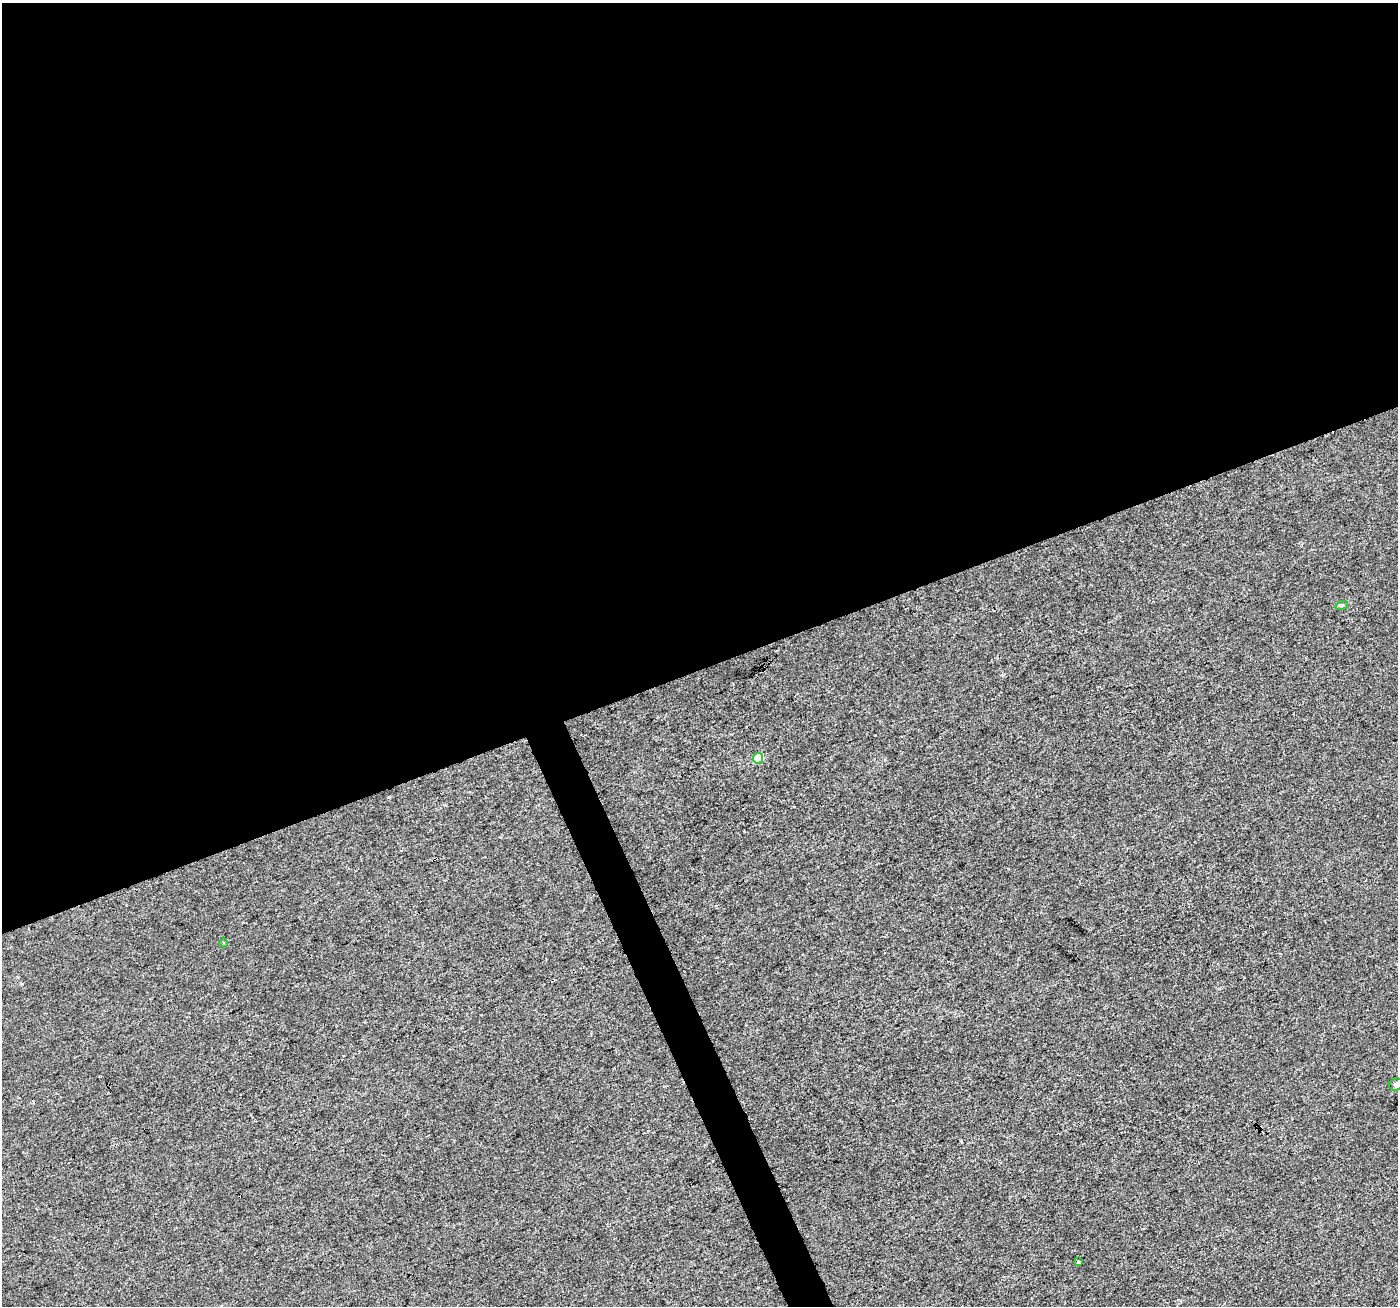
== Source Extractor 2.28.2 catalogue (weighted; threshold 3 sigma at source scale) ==
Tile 2 of 4 x 4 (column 2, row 1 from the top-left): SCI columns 1399-2794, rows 3997-5300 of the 5596 x 5449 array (HDU 1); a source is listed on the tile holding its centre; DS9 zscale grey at full resolution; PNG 1400 x 1308 px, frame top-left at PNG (2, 3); each listed source drawn as its Kron ellipse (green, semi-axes under 4 px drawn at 4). Shown black and unused: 53% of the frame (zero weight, under 3 of 4 exposures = <1% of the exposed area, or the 3 px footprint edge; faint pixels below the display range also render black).
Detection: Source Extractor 2.28.2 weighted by HDU 2 'WHT'; one run over the whole footprint, this tile lists its part. Background 0.00326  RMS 0.0033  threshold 0.0148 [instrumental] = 3 sigma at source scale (4.5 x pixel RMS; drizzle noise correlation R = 1.50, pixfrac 1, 0.0396/0.0396 arcsec/px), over >= 5 px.
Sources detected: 6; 1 cosmic-ray / hot-pixel residue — neither listed nor drawn; the other 5 listed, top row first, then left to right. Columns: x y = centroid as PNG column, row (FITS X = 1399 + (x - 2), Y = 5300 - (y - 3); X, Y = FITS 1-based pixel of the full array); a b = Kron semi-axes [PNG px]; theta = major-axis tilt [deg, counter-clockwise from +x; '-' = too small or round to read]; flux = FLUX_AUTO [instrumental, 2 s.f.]
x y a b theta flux
1342 605 6 4 19 0.38
758 758 5 5 - 11
224 943 4 3 - 0.3
1396 1084 7 6 - 0.74
1078 1262 3 3 - 0.7
Isophote crosses this tile's border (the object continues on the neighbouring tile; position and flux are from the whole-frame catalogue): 1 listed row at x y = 1396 1084